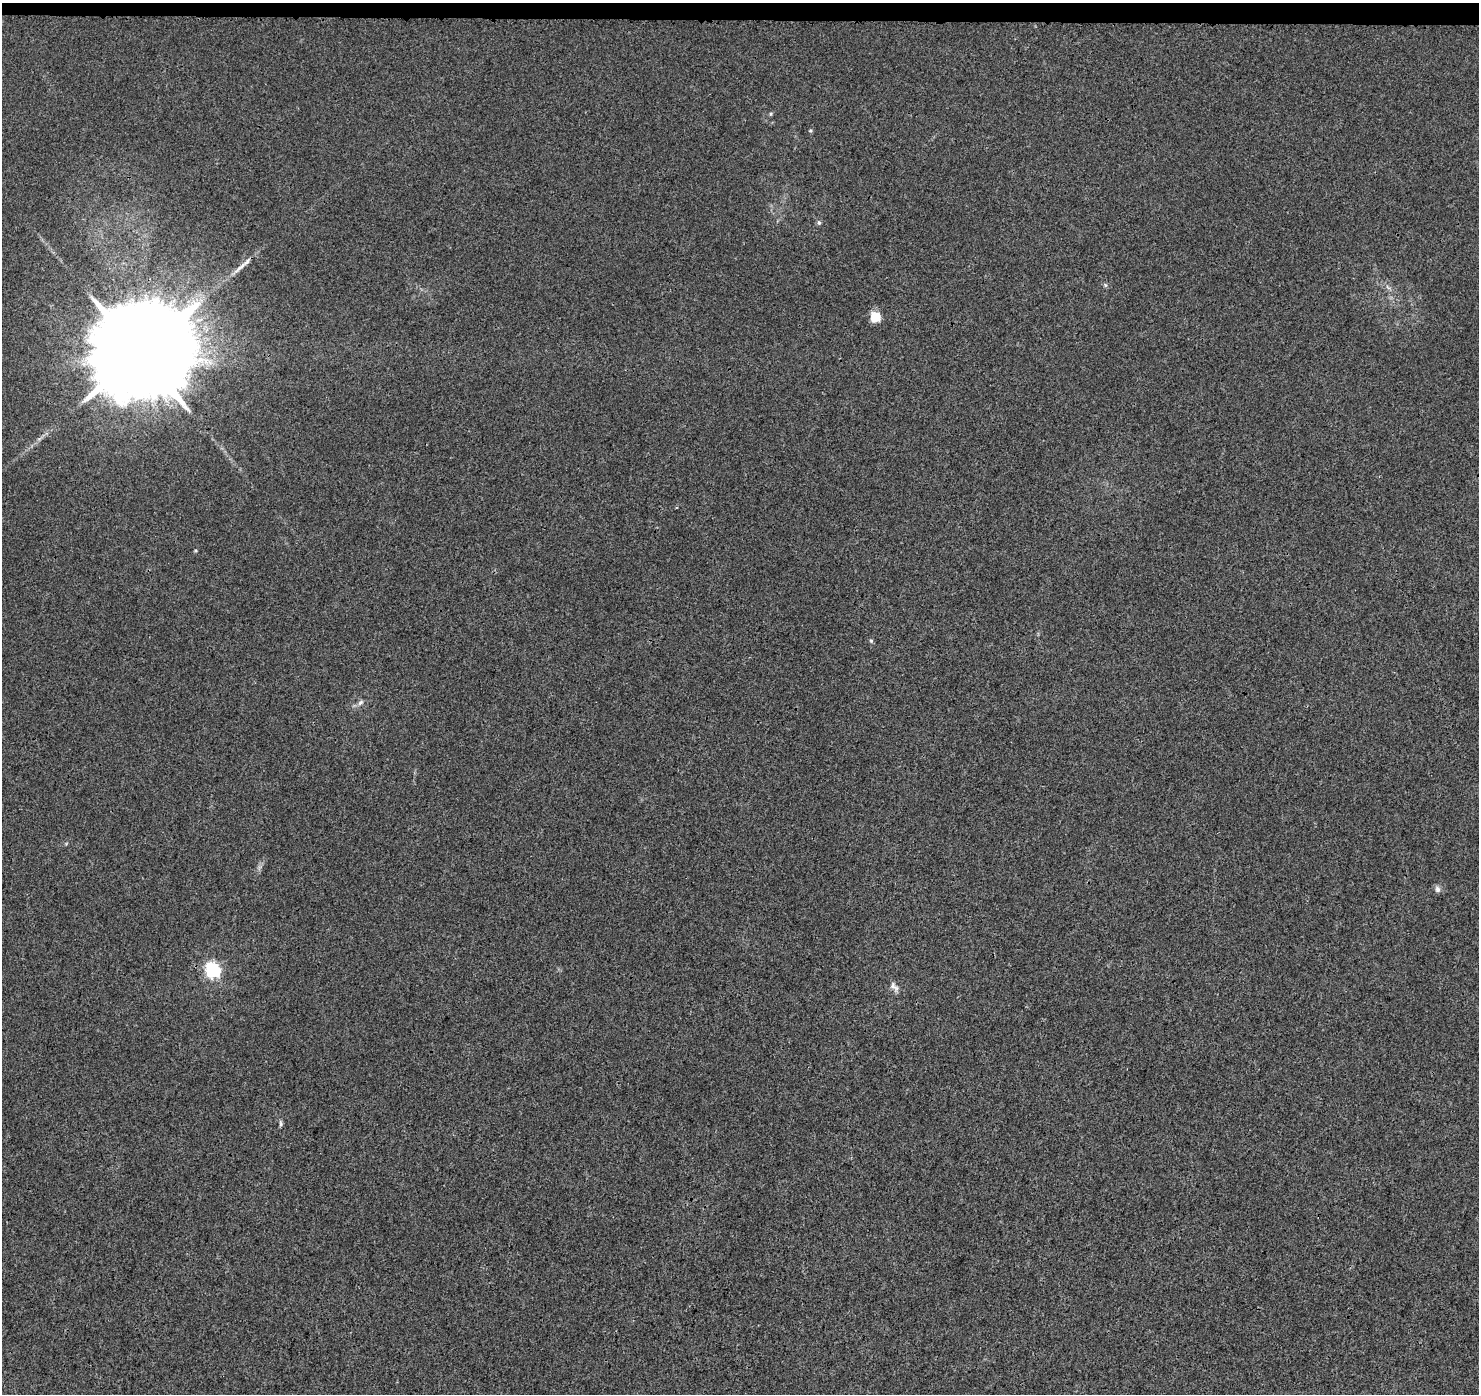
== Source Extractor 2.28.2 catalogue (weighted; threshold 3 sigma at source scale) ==
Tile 2 of 3 x 3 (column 2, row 1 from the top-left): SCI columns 1494-2970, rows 3024-4415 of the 4472 x 4707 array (HDU 1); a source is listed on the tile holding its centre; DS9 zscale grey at full resolution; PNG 1481 x 1396 px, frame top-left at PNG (2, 3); no overlay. Shown black and unused: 1% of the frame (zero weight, under 3 of 4 exposures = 2% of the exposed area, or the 3 px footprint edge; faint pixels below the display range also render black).
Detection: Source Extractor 2.28.2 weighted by HDU 2 'WHT'; one run over the whole footprint, this tile lists its part. Background 0.00584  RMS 0.0034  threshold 0.0152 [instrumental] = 3 sigma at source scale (4.5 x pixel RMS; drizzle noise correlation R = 1.50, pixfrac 1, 0.0396/0.0396 arcsec/px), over >= 5 px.
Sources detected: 14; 1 long thin detection or spike segment (spike, bleed or trail) — not listed; the other 13 listed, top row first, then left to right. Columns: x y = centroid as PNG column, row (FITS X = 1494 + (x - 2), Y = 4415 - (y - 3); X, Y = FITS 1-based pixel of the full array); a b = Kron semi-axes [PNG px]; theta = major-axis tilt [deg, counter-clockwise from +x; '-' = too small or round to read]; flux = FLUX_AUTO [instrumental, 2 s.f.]
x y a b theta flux
771 114 5 5 - 0.42
810 131 5 3 - 0.36
819 223 7 5 -74 0.66
1105 285 6 4 -72 0.47
1388 287 9 3 -45 0.7
875 317 6 5 - 19
140 353 29 24 72 10000
871 641 5 5 - 0.44
360 702 9 5 45 1
1437 889 9 7 -75 1.1
212 970 7 6 - 67
894 986 15 8 -45 1.8
281 1124 8 5 -86 0.64